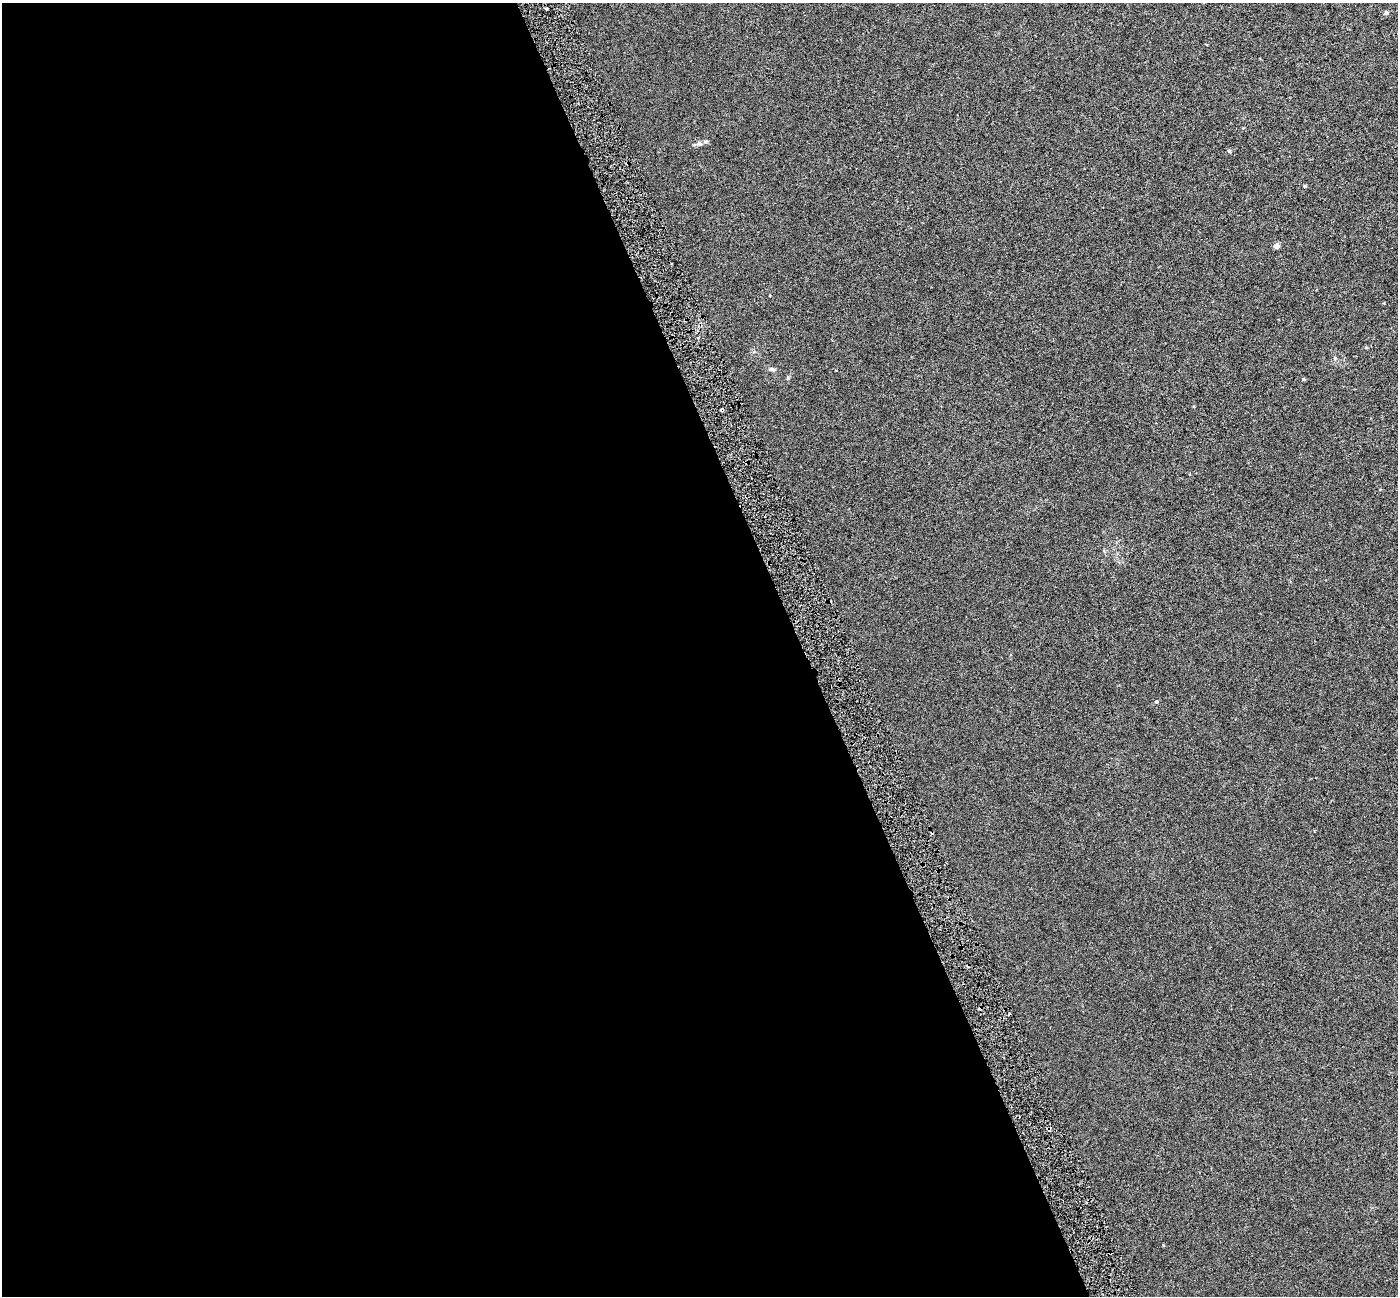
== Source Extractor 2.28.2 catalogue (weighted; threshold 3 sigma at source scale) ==
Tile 9 of 4 x 4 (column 1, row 3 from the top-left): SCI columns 4-1399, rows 1438-2731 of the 5589 x 5407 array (HDU 1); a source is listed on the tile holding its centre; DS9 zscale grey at full resolution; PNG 1400 x 1298 px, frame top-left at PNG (2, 3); no overlay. Shown black and unused: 57% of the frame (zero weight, under 3 of 6 exposures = <1% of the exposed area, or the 3 px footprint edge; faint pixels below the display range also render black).
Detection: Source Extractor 2.28.2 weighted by HDU 2 'WHT'; one run over the whole footprint, this tile lists its part. Background 6.72e-04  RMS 0.0026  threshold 0.0105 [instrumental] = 3 sigma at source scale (4.09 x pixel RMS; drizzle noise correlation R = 1.36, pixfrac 0.8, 0.0396/0.0396 arcsec/px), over >= 5 px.
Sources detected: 14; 3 cosmic-ray / hot-pixel residue — not listed; the other 11 listed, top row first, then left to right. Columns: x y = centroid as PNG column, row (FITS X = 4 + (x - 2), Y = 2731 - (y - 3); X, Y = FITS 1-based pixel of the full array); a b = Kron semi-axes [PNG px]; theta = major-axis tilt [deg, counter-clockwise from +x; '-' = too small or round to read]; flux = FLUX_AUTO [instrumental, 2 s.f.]
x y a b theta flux
1386 13 5 5 - 0.43
706 141 6 4 1 0.37
699 144 9 4 -8 0.59
1229 151 5 5 - 0.32
1304 186 4 4 - 0.26
1277 246 5 4 - 1.6
1335 358 6 4 72 0.29
771 369 7 5 -17 0.51
1303 379 5 3 - 0.21
722 410 4 3 - 0.64
1156 701 5 3 - 0.23
Overlapping masked pixels (flux is a lower limit): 1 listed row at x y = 722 410